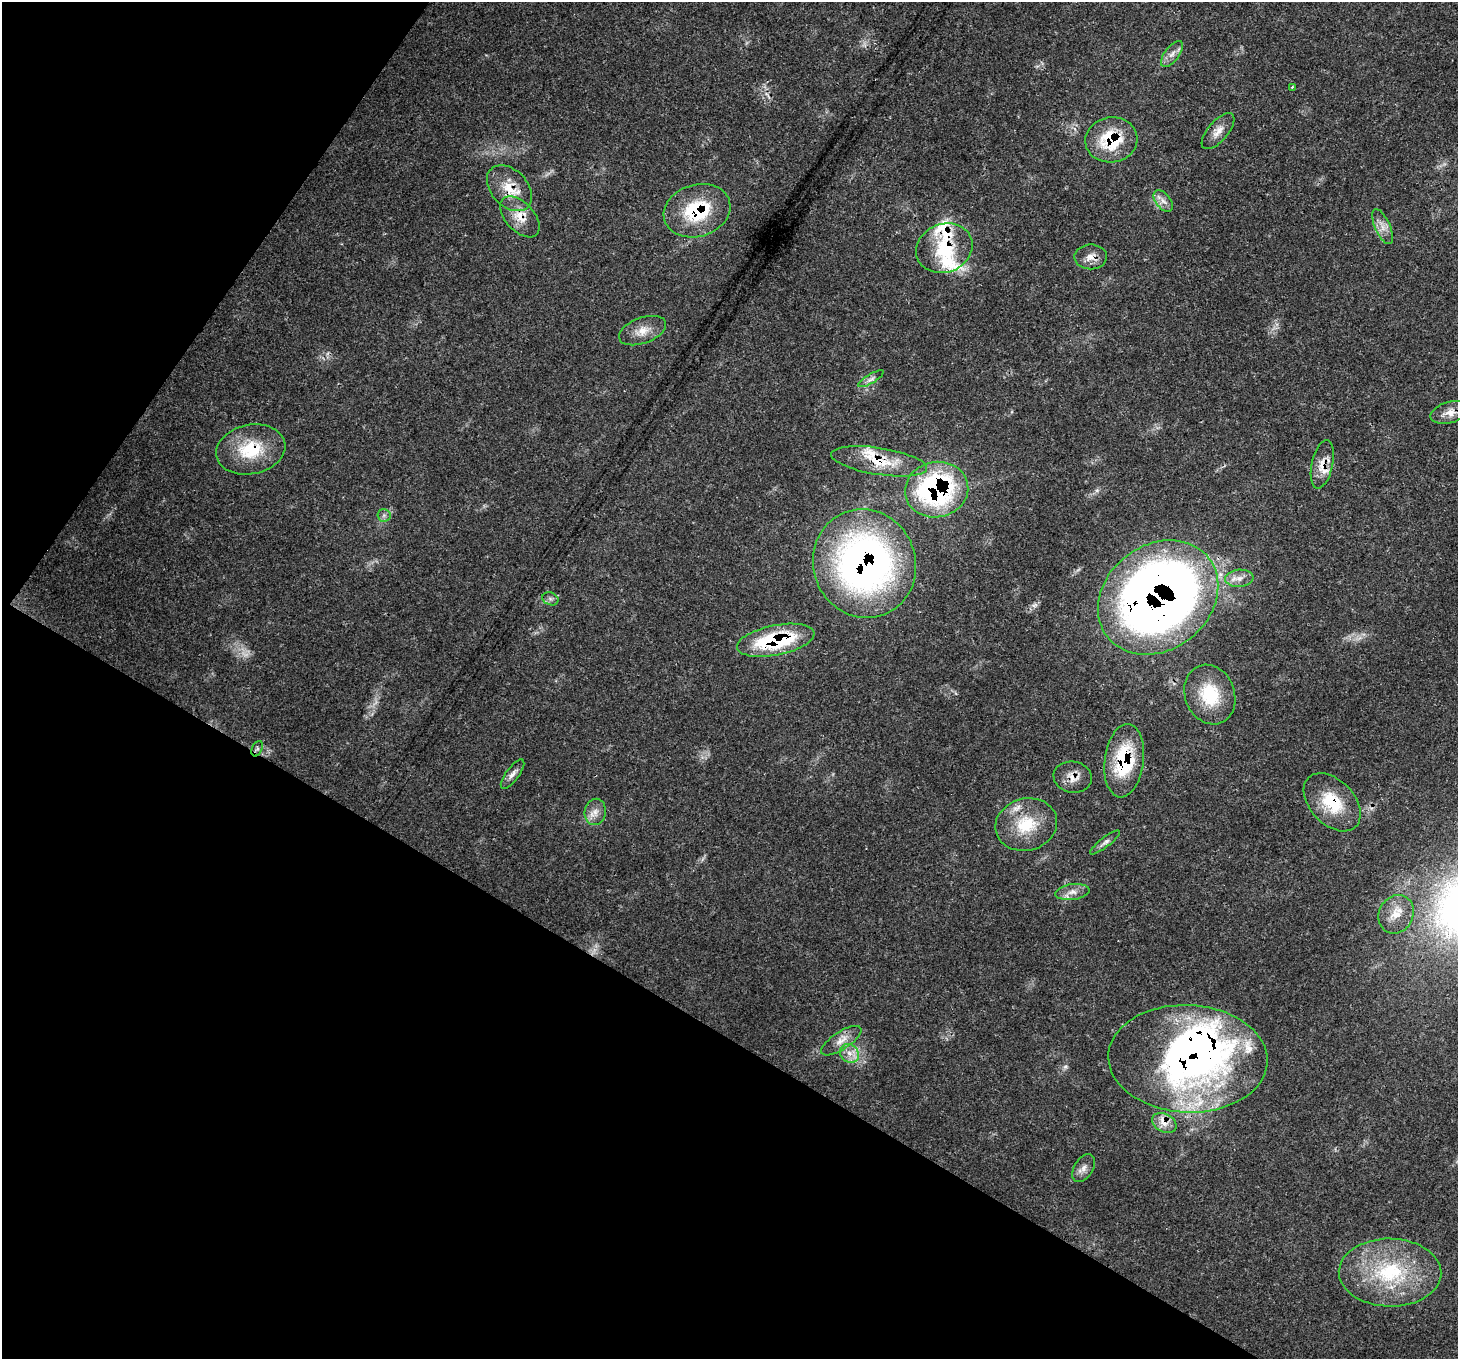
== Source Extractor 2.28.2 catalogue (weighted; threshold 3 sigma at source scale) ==
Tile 9 of 4 x 4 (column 1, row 3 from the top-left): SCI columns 79-1534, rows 1713-3069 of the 5976 x 6068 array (HDU 1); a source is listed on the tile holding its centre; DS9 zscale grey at full resolution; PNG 1460 x 1361 px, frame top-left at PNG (2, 2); each listed source drawn as its Kron ellipse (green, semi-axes under 4 px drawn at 4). Shown black and unused: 31% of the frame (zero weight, under 3 of 4 exposures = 8% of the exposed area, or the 3 px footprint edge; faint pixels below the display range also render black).
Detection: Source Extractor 2.28.2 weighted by HDU 2 'WHT'; one run over the whole footprint, this tile lists its part. Background 0.0539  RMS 0.0029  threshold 0.0129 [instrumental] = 3 sigma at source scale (4.5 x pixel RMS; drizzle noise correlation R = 1.50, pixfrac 1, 0.0396/0.0396 arcsec/px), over >= 5 px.
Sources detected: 52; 2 too faint to see at this stretch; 1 cosmic-ray / hot-pixel residue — neither listed nor drawn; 8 inside a brighter listed object's ellipse — not listed separately; the other 41 listed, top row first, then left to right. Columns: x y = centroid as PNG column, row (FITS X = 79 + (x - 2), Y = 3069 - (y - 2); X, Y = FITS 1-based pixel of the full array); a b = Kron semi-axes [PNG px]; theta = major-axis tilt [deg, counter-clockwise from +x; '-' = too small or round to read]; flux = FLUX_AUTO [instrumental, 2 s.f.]
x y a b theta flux
1172 54 15 7 52 1.9
1292 87 3 3 - 0.33
1218 131 22 10 49 3
1111 140 26 22 9 15
509 188 26 18 -46 7.6
1163 201 12 7 -52 1.8
697 211 34 26 17 20
520 217 25 14 -47 5.3
1383 227 19 7 -65 2.5
944 248 29 24 22 14
1091 257 16 12 0 2.8
643 331 25 13 20 4.3
871 379 15 4 31 1.2
1450 412 20 10 16 3.3
251 449 35 24 12 14
879 461 48 13 -9 10
1322 464 25 10 77 4
937 490 32 27 12 58
384 515 7 6 - 0.82
864 564 54 51 -69 130
1239 578 14 8 4 2.4
1158 597 64 52 38 320
550 599 8 6 -21 0.88
776 640 39 15 11 28
1210 695 30 25 -69 14
257 749 8 5 65 0.66
1124 761 37 19 83 20
513 774 17 6 53 1.8
1073 777 19 15 -10 3.6
1332 802 34 22 -47 13
595 812 13 10 78 2.6
1026 824 31 26 15 12
1105 842 18 5 38 1.2
1072 892 17 8 7 2.4
1396 914 20 17 60 5
841 1041 23 8 33 3.1
849 1053 10 8 -44 2.3
1188 1059 80 54 -2 140
1164 1123 13 9 -28 2.8
1084 1168 15 9 58 2
1390 1273 51 34 -1 30
Overlapping masked pixels (flux is a lower limit): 18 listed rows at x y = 1111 140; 509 188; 697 211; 520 217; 944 248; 1091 257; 251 449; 879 461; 1322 464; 937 490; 864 564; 1158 597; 776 640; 1124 761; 1073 777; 1332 802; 1188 1059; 1164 1123